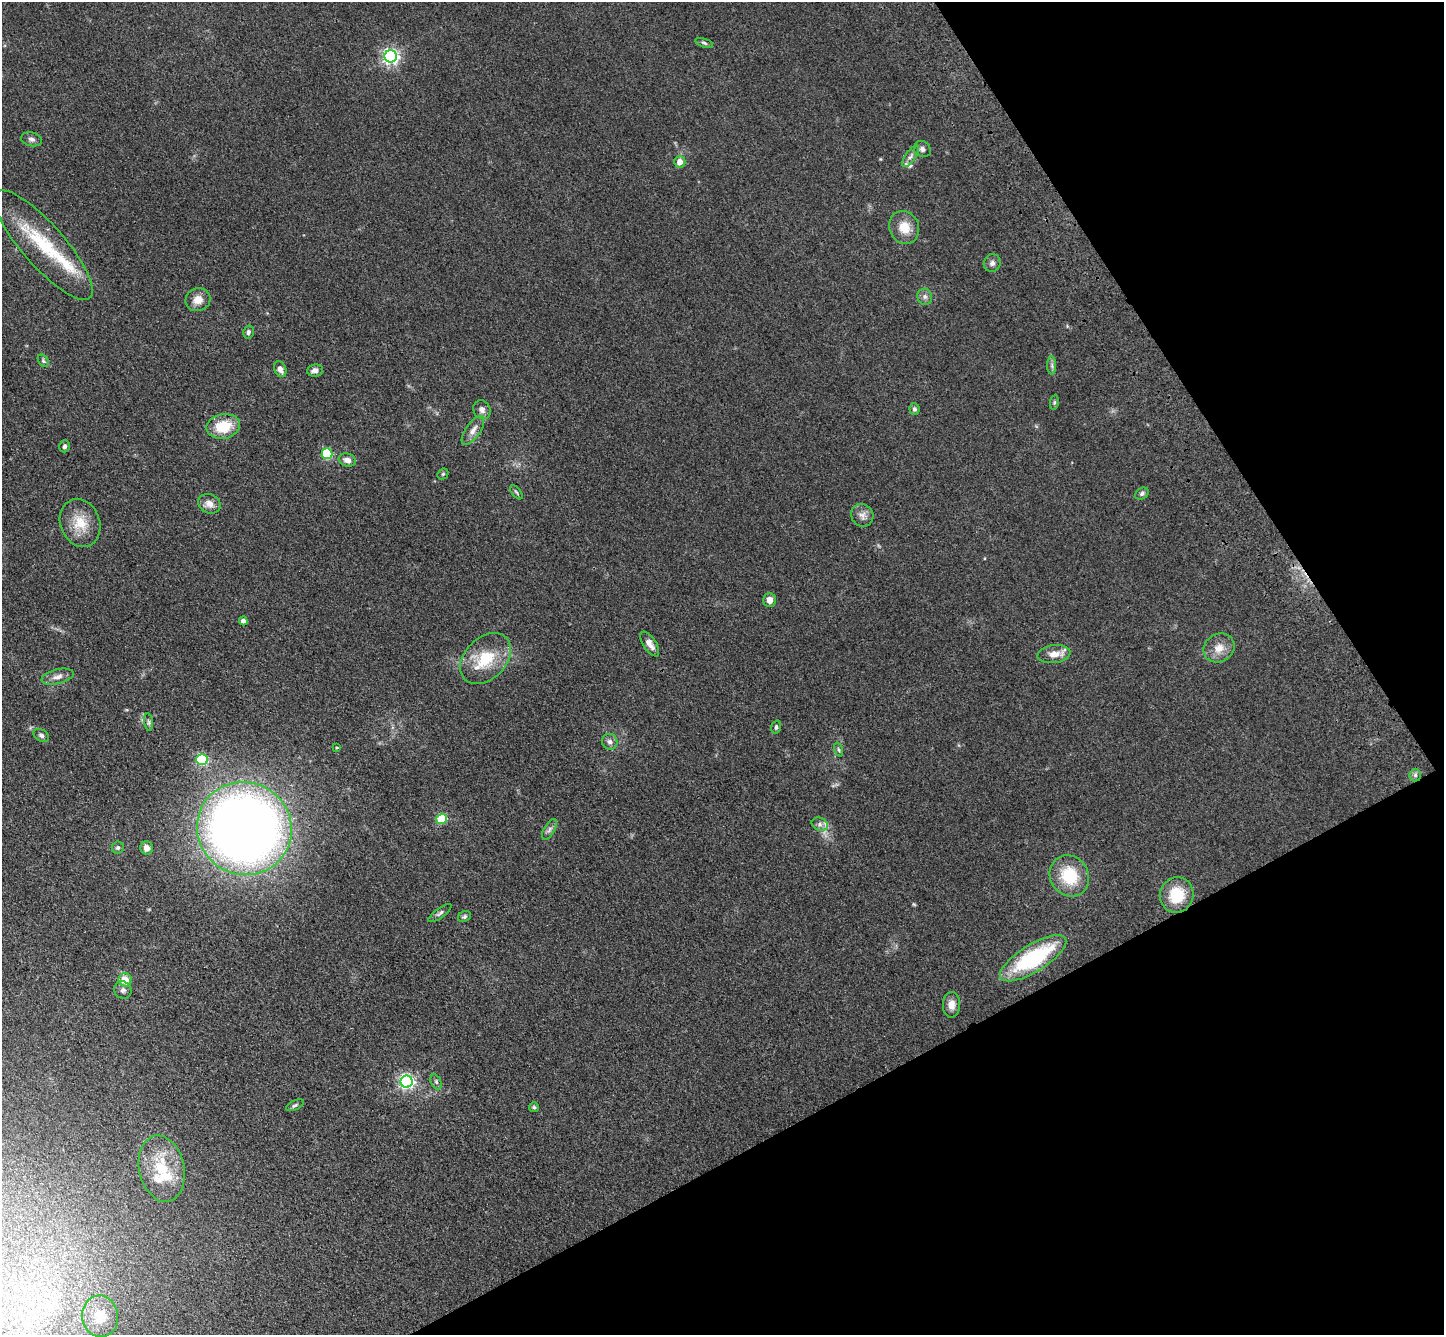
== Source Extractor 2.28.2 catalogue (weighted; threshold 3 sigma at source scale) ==
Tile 12 of 4 x 4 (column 4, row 3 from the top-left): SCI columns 4434-5875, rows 1695-3027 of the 5980 x 5920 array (HDU 1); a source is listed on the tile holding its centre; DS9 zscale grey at full resolution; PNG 1446 x 1337 px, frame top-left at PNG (2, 2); each listed source drawn as its Kron ellipse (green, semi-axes under 4 px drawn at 4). Shown black and unused: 26% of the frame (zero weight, under 3 of 4 exposures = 6% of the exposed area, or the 3 px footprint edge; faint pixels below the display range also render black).
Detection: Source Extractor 2.28.2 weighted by HDU 2 'WHT'; one run over the whole footprint, this tile lists its part. Background 0.0609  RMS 0.0079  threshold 0.0357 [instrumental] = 3 sigma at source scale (4.5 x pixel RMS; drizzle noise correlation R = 1.50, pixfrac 1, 0.05/0.05 arcsec/px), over >= 5 px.
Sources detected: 69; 1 long thin detection or spike segment (spike, bleed or trail) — neither listed nor drawn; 3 inside a brighter listed object's ellipse — not listed separately; the other 65 listed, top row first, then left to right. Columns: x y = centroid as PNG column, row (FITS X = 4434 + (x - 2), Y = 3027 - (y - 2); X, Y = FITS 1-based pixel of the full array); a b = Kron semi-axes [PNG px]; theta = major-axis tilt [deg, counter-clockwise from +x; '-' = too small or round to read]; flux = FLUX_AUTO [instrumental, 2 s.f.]
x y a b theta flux
704 43 9 4 -18 1.4
391 56 6 6 - 240
31 139 11 7 -12 2.9
922 149 9 7 -35 2.8
911 156 13 5 54 3
680 162 6 5 - 6.5
904 227 17 14 -67 13
43 245 70 21 -49 52
992 263 9 8 - 2.9
925 297 8 7 - 2.8
198 300 13 11 22 7.8
248 332 6 5 - 2
43 361 7 4 -52 1.3
1052 366 9 4 -90 1.9
280 369 8 6 -66 3.5
315 370 8 6 7 3.3
1054 402 7 4 82 1.1
914 409 6 5 - 1.7
482 410 10 8 -60 3.3
223 426 17 12 11 22
473 430 17 7 55 5.4
64 446 6 5 - 1.7
327 454 5 5 - 66
347 460 8 6 -16 4.4
443 474 6 5 - 0.98
516 492 8 4 -52 1.3
1142 493 7 5 33 1.8
209 504 11 9 -24 5.9
862 515 11 10 - 4.8
80 523 24 19 -68 18
770 600 7 6 - 5.2
243 621 4 4 - 4
650 644 14 6 -57 5.2
1219 648 16 14 29 9.7
1054 654 16 9 7 8.2
486 658 30 20 45 30
58 677 16 7 14 5.1
149 722 9 4 -82 1.6
776 727 6 5 - 1.5
41 735 8 5 -33 2.1
610 742 8 7 - 3.2
337 748 4 4 - 0.69
839 750 7 3 -71 1.2
202 760 5 5 - 69
1415 775 6 6 - 1.8
442 819 5 5 - 42
820 824 8 6 -23 3
244 828 48 46 -27 850
549 829 11 5 59 2.4
118 848 6 6 - 1.6
147 848 6 6 - 4.4
1069 876 21 19 -56 30
1177 895 18 17 - 25
440 913 14 5 37 2.2
464 916 7 5 26 1.3
1033 958 38 13 32 77
125 980 7 6 - 11
123 990 9 8 - 2.7
951 1005 13 8 89 5.4
407 1082 6 6 - 200
436 1082 8 5 -66 1.6
295 1105 10 4 25 1.6
534 1107 5 5 - 1.2
162 1169 33 22 -78 32
100 1316 21 18 -82 19